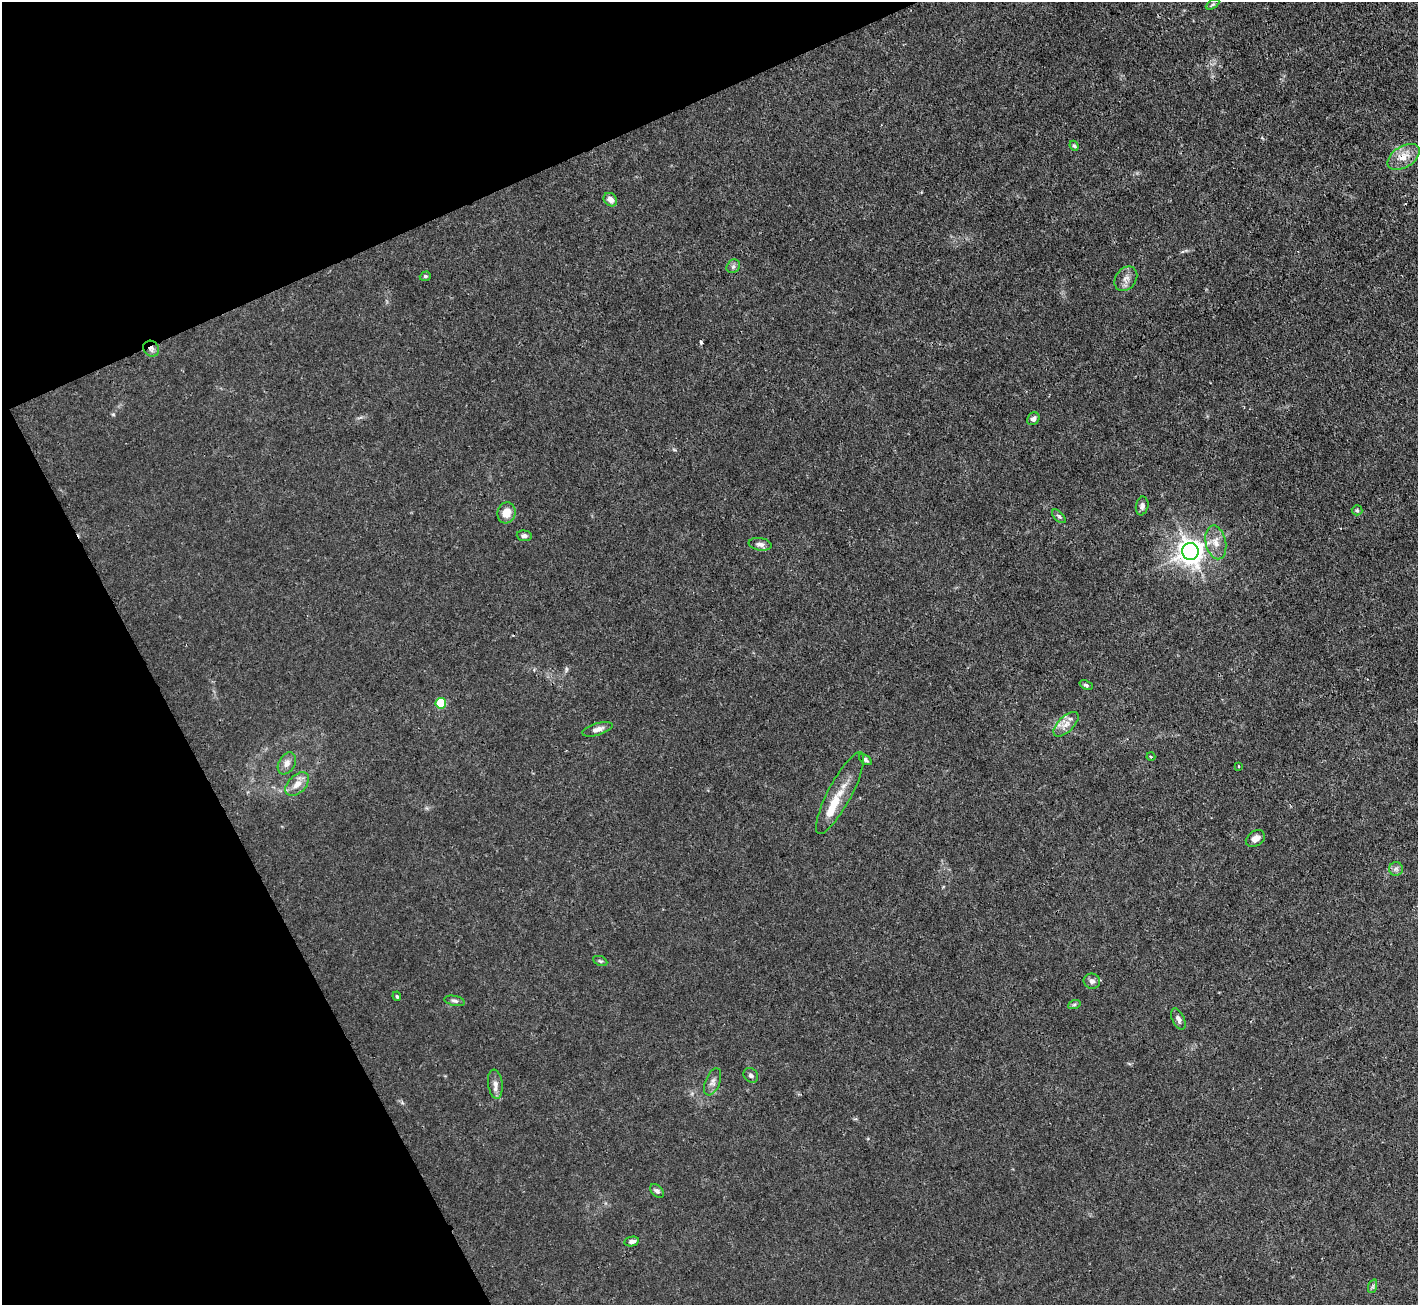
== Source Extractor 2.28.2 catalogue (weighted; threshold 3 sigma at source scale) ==
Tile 5 of 4 x 4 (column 1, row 2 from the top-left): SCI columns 1-1416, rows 2893-4195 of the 5664 x 5650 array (HDU 1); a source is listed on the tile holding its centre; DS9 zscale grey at full resolution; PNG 1420 x 1307 px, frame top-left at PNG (2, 2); each listed source drawn as its Kron ellipse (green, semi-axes under 4 px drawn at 4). Shown black and unused: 22% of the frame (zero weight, under 3 of 4 exposures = <1% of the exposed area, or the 3 px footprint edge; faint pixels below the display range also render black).
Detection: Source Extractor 2.28.2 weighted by HDU 2 'WHT'; one run over the whole footprint, this tile lists its part. Background 0.0224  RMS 0.0032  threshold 0.0142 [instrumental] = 3 sigma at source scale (4.5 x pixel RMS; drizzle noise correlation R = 1.50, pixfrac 1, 0.05/0.05 arcsec/px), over >= 5 px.
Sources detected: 44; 1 cosmic-ray / hot-pixel residue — neither listed nor drawn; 2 inside a brighter listed object's ellipse — not listed separately; the other 41 listed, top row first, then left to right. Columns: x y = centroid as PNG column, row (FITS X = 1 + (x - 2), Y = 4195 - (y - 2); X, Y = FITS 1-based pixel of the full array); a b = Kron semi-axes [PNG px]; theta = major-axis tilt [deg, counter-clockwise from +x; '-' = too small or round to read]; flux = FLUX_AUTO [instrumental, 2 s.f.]
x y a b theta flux
1213 4 7 4 30 0.59
1074 146 5 4 - 0.42
1403 157 18 10 31 4.2
610 200 7 6 - 2
733 266 7 6 - 0.78
425 276 6 4 20 0.43
1126 279 13 10 54 2.1
151 349 8 7 - 1.3
1033 419 7 5 49 1.1
1142 506 9 6 78 0.99
1357 510 5 5 - 0.44
506 513 11 9 73 4.2
1059 516 8 4 -45 0.59
524 536 7 5 -4 0.93
1216 542 17 10 -78 3.5
760 544 11 6 -9 1.3
1190 551 8 8 - 260
1086 685 7 4 -23 0.54
441 703 5 5 - 12
1066 724 16 7 44 2.4
598 729 16 6 17 1.7
1151 757 4 3 - 0.31
865 760 7 4 -35 0.62
287 763 12 8 59 1.9
1238 766 3 2 - 0.32
297 784 14 8 45 2.9
840 793 46 11 62 6.5
1255 839 10 7 33 2
1396 869 7 7 - 0.94
600 961 7 4 -24 0.52
1092 981 8 7 - 1.1
397 996 5 4 - 0.42
455 1001 10 5 -12 0.85
1074 1005 6 4 19 0.48
1178 1019 11 6 -66 1.3
751 1075 8 6 -46 0.85
713 1082 14 7 68 1.5
495 1084 14 7 -82 1.8
657 1191 8 5 -43 0.82
632 1241 7 5 11 1.1
1373 1286 7 4 71 0.52
Overlapping masked pixels (flux is a lower limit): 1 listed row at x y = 151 349